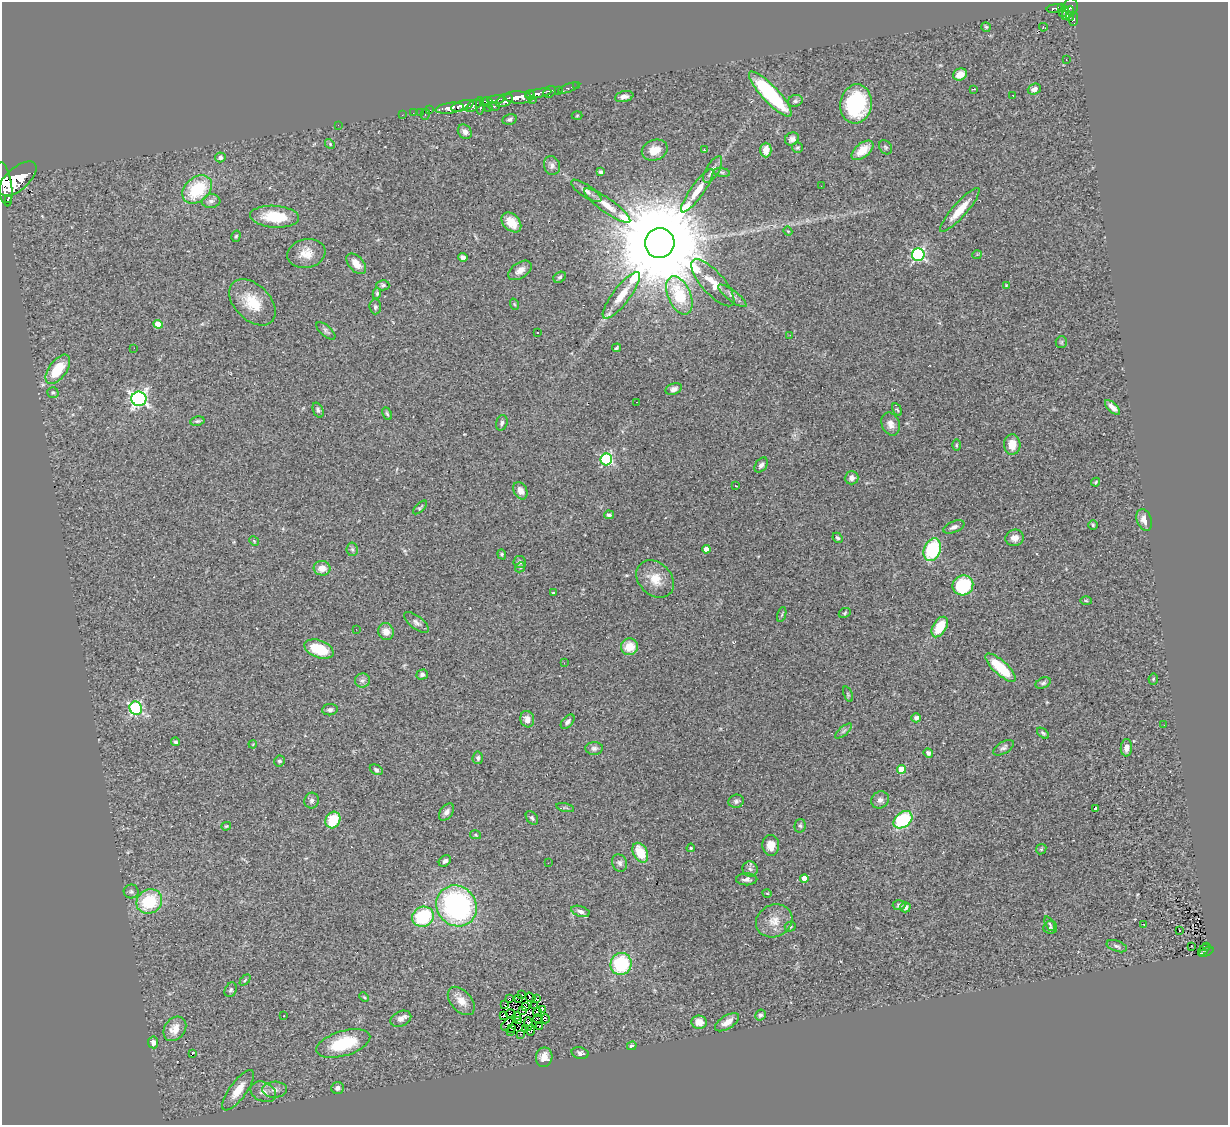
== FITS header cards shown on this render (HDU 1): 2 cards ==
NAXIS1  =                 1226
NAXIS2  =                 1123

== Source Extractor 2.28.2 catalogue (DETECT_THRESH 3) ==
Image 1226 x 1123 px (HDU 1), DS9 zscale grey, 1 PNG px = 1 image px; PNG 1230 x 1127 px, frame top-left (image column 1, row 1123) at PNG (2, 2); each listed source drawn as its Kron ellipse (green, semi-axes under 4 px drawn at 4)
Background 0.837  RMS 0.069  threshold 0.208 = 3 sigma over >= 5 px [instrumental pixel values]
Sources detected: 261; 6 with non-positive FLUX_AUTO (blend fragments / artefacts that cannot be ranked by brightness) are neither listed nor drawn; the other 255 listed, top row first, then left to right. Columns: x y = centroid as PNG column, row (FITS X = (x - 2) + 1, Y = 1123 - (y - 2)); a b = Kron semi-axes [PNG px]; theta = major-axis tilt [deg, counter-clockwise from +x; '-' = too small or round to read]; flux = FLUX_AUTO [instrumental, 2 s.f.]
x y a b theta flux
1071 7 8 7 - 390
1055 8 8 3 8 160
1062 8 4 3 - 140
1064 11 6 3 56 62
1068 13 7 4 52 360
1070 16 4 4 - 140
1073 19 7 3 84 56
986 27 5 4 - 6.1
1043 27 4 2 - 3.7
1066 60 2 2 - 3.4
960 74 7 6 - 60
577 86 2 2 - 12
569 88 11 3 21 74
974 89 3 2 - 6.3
1034 89 7 5 20 24
558 90 3 3 - 86
550 92 7 5 38 190
538 93 13 4 10 700
770 94 30 8 -47 460
530 95 5 3 - 500
1013 95 2 2 - 4.2
518 97 14 6 -2 1600
624 97 9 5 12 22
496 100 8 3 6 260
504 100 9 5 30 750
533 100 3 2 - 13
795 101 7 6 - 10
487 102 6 5 - 380
856 104 20 16 82 380
462 106 12 5 17 970
473 106 8 5 32 330
480 106 8 3 -90 350
494 106 6 4 1 210
450 108 14 5 8 1300
488 108 2 2 - 8.9
430 110 3 2 - 11
420 112 2 2 - 12
413 113 2 2 - 8.2
425 114 5 3 - 76
402 115 2 2 - 11
577 116 5 3 - 4.3
509 119 7 5 13 11
338 125 2 2 - 55
465 132 8 6 -51 22
792 139 7 6 - 17
330 144 5 4 - 5.4
886 147 7 6 - 9.9
797 148 5 5 - 7.6
655 150 13 10 21 61
704 150 3 2 - 18
766 150 7 5 89 50
862 150 13 7 39 86
220 157 5 5 - 11
552 166 9 8 - 19
713 169 15 6 59 23
600 172 4 3 - 12
722 172 8 4 -9 8.4
18 179 22 11 41 4900
4 184 22 7 -80 3500
821 186 2 2 - 4.4
197 189 16 12 42 240
586 191 18 6 -34 25
697 191 26 6 55 66
8 199 2 2 - 6800
211 201 9 7 7 18
607 206 28 7 -35 64
960 210 29 7 48 100
275 217 24 11 -4 150
511 222 11 8 -45 69
788 231 4 4 - 4.2
236 236 6 4 73 6.8
660 243 15 15 - 130000
306 253 19 14 11 71
918 255 6 6 - 700
977 255 5 4 - 6.1
463 257 5 4 - 16
356 264 12 7 -48 43
520 270 13 8 34 36
560 277 6 5 - 8.6
713 283 30 11 -48 85
383 285 6 5 - 9.6
1006 285 4 4 - 5.2
377 293 5 4 - 7.6
621 295 28 8 52 83
679 295 20 11 -66 210
732 296 17 5 -37 25
252 302 27 17 -45 130
514 304 6 3 -70 5.1
375 307 7 6 - 10
158 324 5 4 - 62
326 331 12 5 -41 13
537 333 3 2 - 8
790 335 3 3 - 3.5
1061 342 6 5 - 6.9
134 348 2 2 - 11
617 348 4 2 - 6.8
58 369 17 9 54 150
674 389 8 5 19 19
53 392 5 5 - 9.4
139 399 7 7 - 1400
637 402 2 2 - 2.8
1113 407 9 4 -44 30
318 410 8 5 -67 10
897 410 7 4 -61 6.7
387 414 6 3 -64 8.5
197 421 7 4 9 8.6
502 423 8 5 72 11
891 424 12 9 -66 30
1012 444 10 8 -88 65
956 445 6 3 90 5.2
606 459 6 5 - 600
761 465 8 5 54 18
852 478 7 6 - 21
1096 482 4 3 - 5.2
736 486 3 2 - 2.8
520 491 9 6 -64 26
420 507 9 4 44 7
609 515 5 4 - 11
1144 520 11 7 -68 36
1093 525 5 5 - 6.5
954 527 11 5 23 19
838 538 6 4 -48 8.1
1015 538 9 8 - 31
254 541 5 4 - 4.6
352 549 6 5 - 9.5
706 549 4 4 - 31
932 550 12 8 70 310
502 554 5 4 - 6.7
520 562 6 6 - 12
520 567 5 4 - 7.3
322 568 8 7 - 38
655 579 21 16 -45 87
963 585 10 9 - 310
553 593 3 3 - 4.1
1086 601 6 4 -2 5.2
845 613 6 4 25 7
782 615 8 3 71 6
416 622 15 6 -39 20
940 627 11 6 59 120
356 629 2 2 - 40
386 632 8 7 - 36
629 647 8 8 - 81
319 649 15 8 -21 150
564 663 3 2 - 5.8
1001 668 19 7 -42 180
422 674 6 5 - 13
1153 679 5 5 - 6.7
362 681 7 7 - 15
1043 683 8 5 23 11
848 694 8 4 -68 6.6
136 708 7 6 - 630
330 710 8 5 7 13
916 718 5 4 - 21
527 719 8 7 - 30
568 722 8 5 47 17
1164 725 2 2 - 3.5
844 731 10 3 40 9
1043 733 7 4 -39 8.1
176 742 4 4 - 8.1
253 744 4 3 - 3.4
594 748 9 6 3 14
1004 748 11 5 31 14
1126 748 8 5 85 28
928 753 5 4 - 15
478 758 6 5 - 11
279 761 5 5 - 9.5
901 769 4 4 - 110
376 770 7 4 -32 8.6
880 800 9 8 - 20
312 801 8 7 - 14
736 801 8 6 16 14
565 808 9 3 -13 6.1
1095 808 3 3 - 13
447 812 10 6 53 20
532 818 8 5 -53 10
333 820 8 7 - 130
903 820 10 7 39 300
226 826 5 3 - 5.3
800 826 7 5 79 9.7
476 835 5 4 - 5
771 845 10 8 -84 40
691 848 4 3 - 5.3
1041 849 5 4 - 6.7
640 853 10 7 -61 120
445 861 7 5 39 12
548 863 2 2 - 2.4
620 863 9 7 -62 16
750 869 8 7 - 16
804 878 4 4 - 48
747 879 11 6 2 19
131 892 7 7 - 11
767 893 4 3 - 4.1
149 901 13 11 31 230
899 905 6 5 - 13
457 906 21 19 -47 910
905 907 5 5 - 21
580 911 9 5 -18 18
423 917 11 10 - 320
774 921 19 16 28 72
1050 924 8 4 -62 8.8
1143 924 3 3 - 4.9
790 926 6 5 - 7.5
1050 927 7 6 - 9
1180 930 3 2 - 33
1117 946 10 5 -19 13
1191 946 2 2 - 2.8
1207 946 3 2 - 6.2
1204 950 7 3 46 47
1206 952 7 3 24 100
621 964 11 10 - 320
245 980 6 4 46 6.1
231 990 7 5 62 9.8
522 994 3 2 - 6.9
364 997 5 3 - 4.5
530 997 5 2 - 1.9
518 998 2 2 - 4
536 998 4 2 - 1.3
510 999 3 3 - 5.7
461 1001 16 10 -48 52
505 1005 3 2 - 14
534 1005 2 2 - 2.7
526 1007 3 2 - 9.5
543 1009 4 2 - 3.8
523 1010 4 2 - 8.1
537 1012 4 3 - 3.5
511 1014 5 2 - 3.7
760 1015 6 5 - 10
284 1016 3 3 - 5.6
504 1016 3 2 - 3.7
517 1017 5 2 - 6.6
401 1019 11 7 24 22
538 1019 4 2 - 0.47
545 1019 4 3 - 11
519 1021 4 2 - 2.1
699 1022 7 6 - 47
727 1022 13 6 32 41
507 1024 8 3 45 9.7
528 1024 7 3 -87 12
540 1026 3 2 - 6
175 1029 13 10 53 57
512 1029 3 2 - 6.1
526 1029 3 2 - 2.1
531 1030 5 2 - 6.3
511 1032 3 2 - 2.2
520 1034 3 2 - 2
153 1042 6 5 - 21
343 1043 28 12 16 230
632 1046 5 3 - 13
580 1053 8 5 -14 15
192 1054 3 2 - 22
544 1057 10 8 78 39
337 1088 6 6 - 17
238 1090 24 8 54 79
275 1090 12 8 3 28
263 1092 13 9 -24 37
At the frame edge (FLAGS 8, measured only in part): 1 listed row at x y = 4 184
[6 non-positive-flux detections neither listed nor drawn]